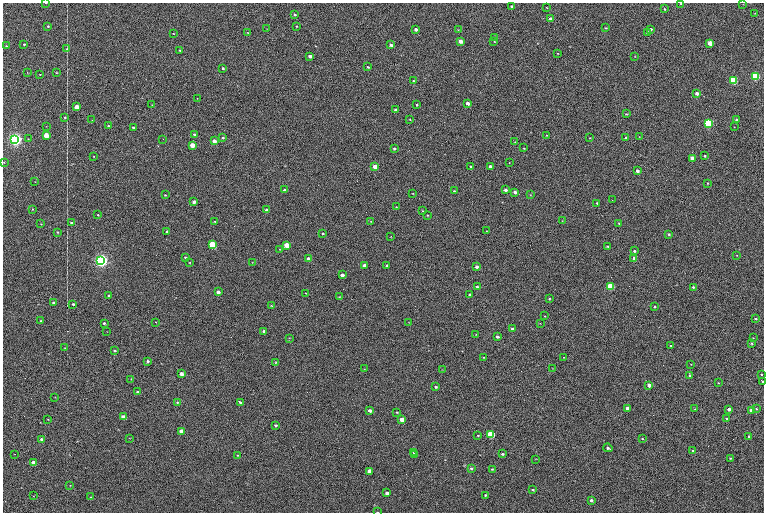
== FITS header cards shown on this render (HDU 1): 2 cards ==
NAXIS1  =                 1523
NAXIS2  =                 1020

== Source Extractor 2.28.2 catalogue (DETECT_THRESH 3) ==
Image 1523 x 1020 px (HDU 1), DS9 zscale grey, zoomed out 1/2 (1 PNG px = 2 x 2 image px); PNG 766 x 514 px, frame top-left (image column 2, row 1019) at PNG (3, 3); each listed source drawn as its Kron ellipse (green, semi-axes under 4 px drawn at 4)
Background 72.7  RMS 19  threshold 56.1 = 3 sigma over >= 5 px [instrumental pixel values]
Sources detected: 262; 45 cannot appear on this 1/2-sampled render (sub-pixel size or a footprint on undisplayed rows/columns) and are neither listed nor drawn; the other 217 listed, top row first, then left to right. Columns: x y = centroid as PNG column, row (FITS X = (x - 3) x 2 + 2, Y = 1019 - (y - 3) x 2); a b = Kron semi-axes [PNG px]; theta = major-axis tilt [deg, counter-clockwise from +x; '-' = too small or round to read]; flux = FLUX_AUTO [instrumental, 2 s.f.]
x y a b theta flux
46 3 3 1 - 4.8e+03
681 4 3 2 - 3.3e+03
743 4 2 2 - 1.0e+03
511 6 3 3 - 5.7e+03
547 8 3 2 - 2.5e+03
665 9 3 2 - 4.5e+03
755 13 2 1 - 1.2e+03
295 14 3 2 - 6.5e+03
550 19 3 2 - 2.7e+04
48 26 2 2 - 4.0e+03
296 26 2 2 - 2.4e+03
605 28 3 2 - 3.2e+03
267 29 2 1 - 1.1e+03
416 29 3 2 - 1.5e+04
650 29 3 2 - 8.3e+03
458 30 3 2 - 1.7e+03
647 32 3 2 - 1.1e+04
173 33 2 2 - 2.5e+03
248 33 3 3 - 2.3e+03
495 37 3 3 - 3.5e+03
460 41 3 3 - 3.4e+04
494 41 3 2 - 2.1e+03
710 43 3 3 - 5.9e+04
24 44 2 2 - 4.7e+03
391 45 3 3 - 9.3e+03
6 46 2 2 - 5.1e+03
67 49 3 2 - 2.5e+03
179 50 3 2 - 3.0e+03
557 53 3 2 - 1.8e+03
310 56 3 2 - 1.7e+04
635 57 3 2 - 1.5e+03
368 67 3 2 - 4.6e+03
223 68 3 2 - 5.6e+03
27 72 2 2 - 1.3e+03
56 73 3 2 - 2.1e+03
40 75 2 2 - 2.8e+03
755 76 3 3 - 5.7e+05
733 80 3 3 - 4.5e+05
414 81 3 2 - 4.1e+03
697 93 3 2 - 2.3e+04
197 98 2 1 - 1.3e+03
468 103 3 3 - 1.8e+04
152 105 2 2 - 1.3e+03
416 105 3 3 - 3.7e+03
76 107 3 3 - 6.5e+04
395 110 3 2 - 5.3e+03
626 114 2 2 - 3.3e+03
65 117 3 3 - 5.3e+03
410 119 3 2 - 2.1e+03
736 119 2 2 - 3.1e+03
92 120 2 2 - 1.5e+03
708 123 4 3 - 6.0e+05
46 126 2 1 - 1.1e+03
108 126 3 3 - 4.1e+03
133 127 3 2 - 5.0e+03
734 127 2 2 - 1.4e+03
194 134 3 2 - 7.8e+03
46 135 3 3 - 1.1e+05
547 135 3 2 - 2.6e+03
639 137 3 2 - 1.6e+03
223 138 3 2 - 3.3e+03
590 138 3 2 - 2.6e+03
626 138 3 2 - 6.5e+03
15 139 4 3 - 2.3e+06
28 139 3 2 - 2.5e+03
163 139 2 1 - 2.7e+03
214 141 3 3 - 2.9e+04
515 142 3 2 - 2.5e+03
192 145 3 3 - 6.2e+04
394 148 3 3 - 5.0e+03
524 148 3 2 - 1.9e+03
94 156 2 2 - 1.9e+03
705 156 3 2 - 4.5e+03
692 158 3 2 - 3.5e+04
4 162 2 2 - 1.5e+03
509 163 3 3 - 2.1e+03
490 166 3 3 - 2.8e+04
375 167 3 3 - 6.3e+04
471 167 3 2 - 4.1e+03
637 171 3 2 - 1.3e+04
35 182 3 2 - 1.3e+03
708 183 3 2 - 2.7e+03
285 190 3 2 - 1.2e+04
505 190 3 2 - 1.2e+04
454 191 3 2 - 2.9e+03
515 192 3 3 - 1.4e+04
412 193 3 2 - 2.3e+03
165 195 2 2 - 2.7e+03
531 195 3 2 - 1.9e+03
612 200 2 1 - 8.3e+02
194 202 4 3 - 1.5e+04
597 203 2 2 - 5.1e+03
396 207 4 2 - 1.7e+03
33 209 2 2 - 2.3e+03
267 210 3 3 - 1.9e+04
423 211 3 3 - 2.4e+03
98 215 3 2 - 3.1e+03
427 215 3 2 - 2.7e+03
214 221 2 2 - 2.4e+03
562 221 3 2 - 1.0e+03
71 222 3 2 - 5.9e+03
371 222 3 3 - 2.6e+03
619 223 3 2 - 2.7e+03
41 224 3 2 - 2.3e+03
487 231 3 2 - 2.1e+03
58 232 3 3 - 3.5e+03
167 232 3 2 - 5.5e+03
323 233 3 3 - 4.6e+03
669 234 3 3 - 4.4e+03
391 237 3 2 - 1.5e+03
213 245 4 3 - 3.4e+05
286 245 3 3 - 8.7e+04
608 246 3 2 - 5.0e+03
279 249 2 2 - 1.8e+03
634 251 2 2 - 5.8e+03
737 255 2 2 - 1.7e+03
186 257 3 2 - 4.1e+03
634 258 3 2 - 1.3e+04
309 259 3 3 - 3.7e+04
101 260 4 3 - 2.6e+06
189 262 3 2 - 1.9e+03
252 262 3 2 - 1.3e+03
387 265 3 3 - 3.7e+03
365 266 3 3 - 3.2e+04
476 267 3 3 - 1.0e+04
342 275 3 3 - 1.6e+04
610 286 3 3 - 2.6e+05
477 287 3 2 - 3.5e+03
693 287 3 2 - 4.7e+03
218 292 3 3 - 1.5e+04
306 293 3 2 - 2.5e+03
470 295 3 3 - 9.9e+03
109 296 3 2 - 7.2e+03
339 297 3 3 - 2.1e+03
550 299 3 3 - 3.7e+03
54 303 3 2 - 1.5e+04
73 304 2 2 - 5.2e+03
271 306 3 3 - 2.6e+03
654 307 3 2 - 4.3e+03
544 316 3 2 - 1.9e+03
755 319 2 2 - 4.8e+03
40 321 3 2 - 2.4e+03
156 322 3 2 - 1.6e+03
409 322 3 2 - 1.3e+03
104 323 3 2 - 6.4e+03
540 323 3 2 - 1.3e+03
512 329 3 3 - 9.7e+03
264 331 3 3 - 9.0e+03
107 332 3 2 - 1.1e+03
476 335 3 2 - 1.7e+03
497 337 3 2 - 8.3e+03
289 338 3 2 - 1.7e+03
753 338 2 2 - 1.8e+03
752 343 3 3 - 2.8e+03
671 345 3 2 - 3.1e+03
65 348 3 2 - 2.4e+03
115 351 3 2 - 5.2e+03
484 357 3 2 - 2.7e+03
564 357 3 1 - 1.4e+03
148 361 3 3 - 5.7e+03
276 362 4 3 - 2.7e+03
691 364 2 2 - 1.9e+03
553 368 3 3 - 1.7e+03
364 369 3 2 - 1.6e+03
442 369 3 2 - 1.8e+03
181 374 3 3 - 2.0e+04
762 375 3 2 - 2.5e+03
689 376 3 3 - 3.1e+03
131 379 3 2 - 1.3e+03
762 381 3 2 - 3.5e+03
719 383 3 2 - 2.2e+03
649 385 3 3 - 2.7e+04
436 387 3 2 - 4.5e+03
138 392 3 2 - 1.1e+04
55 397 3 2 - 1.4e+03
177 402 3 2 - 3.3e+03
240 402 4 2 - 5.7e+03
627 408 3 3 - 1.4e+04
695 409 3 2 - 1.7e+03
729 409 3 2 - 2.3e+04
756 409 3 3 - 3.9e+03
370 410 3 3 - 1.3e+04
752 410 3 3 - 6.1e+04
397 412 3 2 - 3.2e+03
123 417 3 3 - 4.8e+04
727 418 3 2 - 4.1e+03
48 419 3 2 - 2.1e+03
402 419 3 3 - 3.6e+04
275 425 3 2 - 6.8e+03
181 431 3 3 - 7.9e+04
491 434 4 3 - 2.6e+05
478 435 3 3 - 3.3e+03
749 436 3 2 - 7.2e+03
130 438 3 2 - 1.4e+03
642 439 3 3 - 3.2e+03
42 440 3 2 - 1.5e+04
608 448 4 3 - 9.0e+03
693 451 3 3 - 1.0e+04
413 453 2 1 - 5.8e+03
15 454 2 2 - 1.5e+03
502 454 3 2 - 4.6e+03
238 455 3 3 - 3.3e+03
415 455 2 1 - 1.2e+03
730 458 2 2 - 2.4e+03
536 459 3 3 - 2.1e+03
33 462 3 3 - 4.9e+04
471 468 3 3 - 5.8e+03
492 469 3 2 - 2.9e+03
369 471 3 3 - 2.7e+04
70 485 2 2 - 1.4e+03
533 490 3 2 - 5.9e+03
387 493 3 3 - 1.2e+04
485 495 3 2 - 3.6e+03
33 496 3 2 - 1.6e+03
91 497 3 3 - 2.4e+03
591 500 3 3 - 1.2e+04
377 512 3 1 - 1.4e+03
At the frame edge (FLAGS 8, measured only in part): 4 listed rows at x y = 46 3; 681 4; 762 381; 377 512
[45 sub-pixel or undisplayed-footprint detections neither listed nor drawn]

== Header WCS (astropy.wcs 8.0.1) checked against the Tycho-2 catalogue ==
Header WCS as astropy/WCSLIB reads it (CRVAL/CRPIX/CD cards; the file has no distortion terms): RA---TAN/DEC--TAN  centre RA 05:23:30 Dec -01:11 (80.87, -1.18 deg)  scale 1.15 arcsec/px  FOV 29.1' x 19.5'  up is +88 deg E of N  parity flipped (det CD > 0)
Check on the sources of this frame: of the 60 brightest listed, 9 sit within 3.4 arcsec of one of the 15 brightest Tycho-2 stars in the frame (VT <= 11.82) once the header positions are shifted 0.42 arcsec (0.42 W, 0.05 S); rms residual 1.30 arcsec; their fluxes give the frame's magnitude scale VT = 24.30 - 2.5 log10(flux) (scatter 0.24 mag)
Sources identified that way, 8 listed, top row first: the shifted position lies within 3.4 arcsec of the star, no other Tycho-2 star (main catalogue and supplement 1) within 6.8 arcsec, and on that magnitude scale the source's flux lands within +1.5 / -3 mag of the star's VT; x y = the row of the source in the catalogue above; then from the Tycho-2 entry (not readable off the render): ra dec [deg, ICRS J2000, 3 dp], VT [Tycho-2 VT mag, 2 dp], TYC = Tycho-2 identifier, HIP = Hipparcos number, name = IAU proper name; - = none
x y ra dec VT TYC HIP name
755 76 80.996 -1.415 9.95 4753-1018-1 - -
733 80 80.993 -1.402 10.12 4753-1097-1 - -
15 139 80.943 -0.946 8.91 4753-387-1 - -
213 245 80.879 -1.073 10.48 4753-1534-1 - -
101 260 80.867 -1.002 7.84 4753-1205-1 25199 -
610 286 80.860 -1.327 11.24 4753-1591-1 - -
181 431 80.760 -1.057 11.82 4753-1463-1 - -
491 434 80.764 -1.254 10.69 4753-1358-1 - -